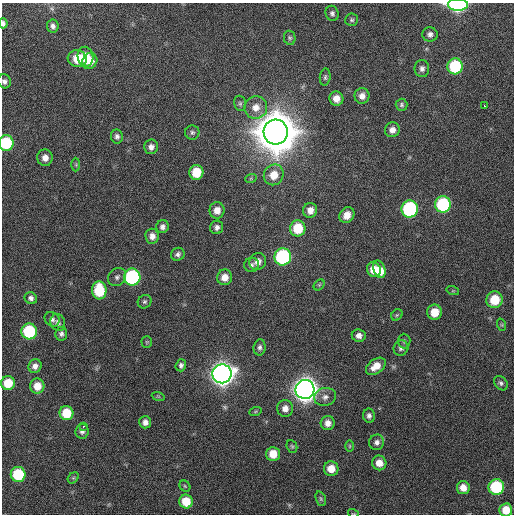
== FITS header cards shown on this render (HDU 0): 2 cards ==
NAXIS1  =                  512 / Axis length
NAXIS2  =                  512 / Axis length

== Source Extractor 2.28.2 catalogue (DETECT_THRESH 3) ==
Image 512 x 512 px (HDU 0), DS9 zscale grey, 1 PNG px = 1 image px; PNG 516 x 516 px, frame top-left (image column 1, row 512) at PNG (2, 3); each listed source drawn as its Kron ellipse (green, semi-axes under 4 px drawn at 4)
Background 388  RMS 9.8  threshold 29.5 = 3 sigma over >= 5 px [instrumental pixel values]
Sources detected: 100; all 100 listed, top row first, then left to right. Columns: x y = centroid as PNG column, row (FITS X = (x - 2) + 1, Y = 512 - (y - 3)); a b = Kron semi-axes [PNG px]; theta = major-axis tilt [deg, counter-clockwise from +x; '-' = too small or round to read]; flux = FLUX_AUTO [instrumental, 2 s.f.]
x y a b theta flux
458 5 10 6 0 1.3e+05
332 13 7 6 - 2.1e+03
352 20 6 6 - 1.4e+03
3 23 5 3 - 1.6e+03
53 26 6 5 - 2.3e+03
430 34 8 7 - 2.6e+03
290 38 7 5 -79 1.4e+03
85 57 10 8 -81 1.1e+04
77 59 9 8 - 1.6e+04
90 61 8 7 - 8.9e+03
455 66 8 7 - 4.1e+04
422 69 8 7 - 2.6e+03
325 77 8 5 83 1.4e+03
4 81 7 6 - 2.2e+03
362 96 8 7 - 4.3e+03
336 99 7 7 - 6.4e+03
240 103 8 6 -76 1.4e+03
402 105 6 6 - 1.4e+03
484 106 3 2 - 3.5e+03
256 107 11 11 - 7.3e+03
392 130 7 7 - 3.9e+03
192 132 7 7 - 1.5e+03
276 132 12 12 - 3.6e+06
117 136 7 6 - 2.2e+03
6 143 8 7 - 4.2e+04
151 147 7 7 - 3.1e+03
45 158 8 8 - 4.8e+03
76 165 7 3 -90 8.5e+02
196 172 7 7 - 1.6e+04
274 175 10 9 - 1.0e+04
251 178 6 3 19 9.3e+02
443 204 8 8 - 5.8e+04
410 209 8 8 - 8.4e+04
217 210 8 7 - 5.7e+03
310 210 7 7 - 5.1e+03
347 215 8 7 - 6.3e+03
162 227 6 6 - 2.4e+03
217 227 7 6 - 2.5e+03
298 228 8 7 - 2.2e+04
152 236 7 7 - 4.1e+03
178 254 7 6 - 2.1e+03
283 257 8 8 - 9.0e+04
258 262 9 8 - 4.3e+03
252 265 7 7 - 1.9e+03
379 269 9 6 -70 1.5e+04
374 270 8 6 -65 1.0e+04
117 277 10 8 46 2.5e+03
132 277 8 8 - 9.2e+04
225 277 8 7 - 6.5e+03
319 285 6 4 45 9.3e+02
99 290 9 7 -87 2.8e+04
453 291 6 4 -18 8.4e+02
31 298 6 5 - 2.4e+03
495 300 8 8 - 1.8e+04
145 302 7 6 - 1.4e+03
435 312 7 7 - 1.2e+04
397 315 6 5 - 9.8e+02
52 319 8 6 -43 2.2e+03
58 322 9 7 -71 2.5e+03
502 325 6 4 -72 9.0e+02
29 331 8 7 - 4.8e+04
61 334 7 6 - 2.0e+03
359 336 7 6 - 3.5e+03
404 341 7 6 - 1.6e+03
147 342 5 5 - 8.4e+02
260 347 8 6 82 1.9e+03
401 348 8 7 - 2.3e+03
181 365 6 5 - 1.9e+03
35 366 7 6 - 3.6e+03
376 366 11 7 36 7.9e+03
222 374 9 9 - 7.1e+05
8 383 7 7 - 1.6e+04
501 383 8 6 -50 1.8e+03
37 386 7 7 - 8.7e+03
305 389 9 9 - 8.1e+05
158 396 6 4 -19 8.2e+02
325 397 11 9 14 3.8e+03
285 408 8 8 - 4.5e+03
255 412 6 4 19 9.1e+02
66 413 7 7 - 1.8e+04
369 416 7 6 - 2.2e+03
145 422 6 6 - 3.1e+03
328 423 7 7 - 4.3e+03
83 426 2 2 - 2.7e+03
82 431 7 6 - 2.5e+03
377 442 8 7 - 2.8e+03
292 446 7 5 -67 1.0e+03
350 446 6 4 90 7.2e+02
273 454 7 6 - 1.0e+04
379 463 7 7 - 6.6e+03
331 469 7 7 - 8.6e+03
18 474 7 7 - 3.8e+04
73 478 6 5 - 9.5e+02
185 486 6 5 - 8.4e+02
496 487 8 8 - 4.5e+04
463 488 6 6 - 6.2e+03
321 499 8 5 -71 1.1e+03
186 502 7 6 - 1.5e+04
506 510 6 6 - 9.8e+03
353 513 5 3 - 5.9e+02
At the frame edge (FLAGS 8, measured only in part): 6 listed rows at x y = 458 5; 3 23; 4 81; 6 143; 506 510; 353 513